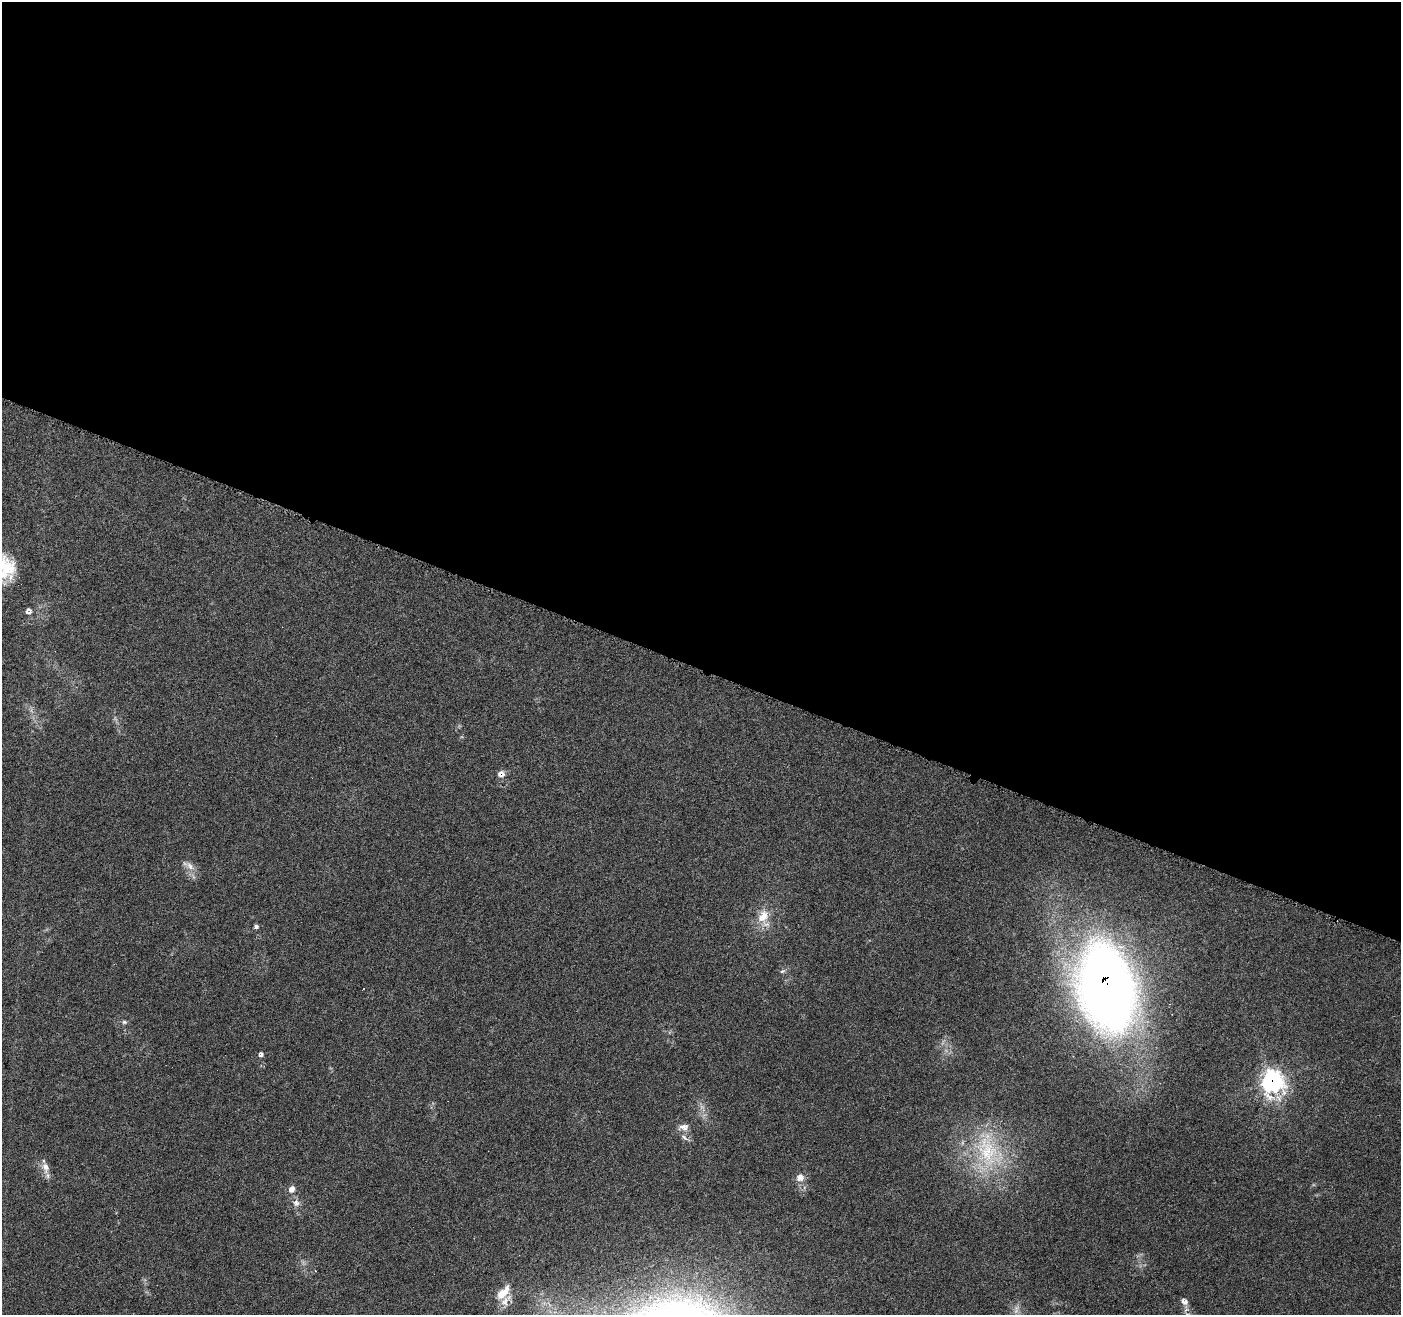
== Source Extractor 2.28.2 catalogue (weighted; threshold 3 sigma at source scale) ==
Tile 3 of 4 x 4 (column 3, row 1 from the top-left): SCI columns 2800-4198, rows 4152-5464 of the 5607 x 5733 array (HDU 1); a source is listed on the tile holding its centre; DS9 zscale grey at full resolution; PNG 1403 x 1317 px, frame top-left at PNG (2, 2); no overlay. Shown black and unused: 51% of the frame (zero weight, under 4 of 7 exposures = <1% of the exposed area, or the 3 px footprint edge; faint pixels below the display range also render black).
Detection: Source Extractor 2.28.2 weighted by HDU 2 'WHT'; one run over the whole footprint, this tile lists its part. Background 0.0591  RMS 0.0033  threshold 0.0133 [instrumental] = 3 sigma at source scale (4.09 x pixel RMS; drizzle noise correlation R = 1.36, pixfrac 0.8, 0.0396/0.0396 arcsec/px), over >= 5 px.
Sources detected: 28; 2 too faint to see at this stretch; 3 cosmic-ray / hot-pixel residue — not listed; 2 inside a brighter listed object's ellipse — not listed separately; the other 21 listed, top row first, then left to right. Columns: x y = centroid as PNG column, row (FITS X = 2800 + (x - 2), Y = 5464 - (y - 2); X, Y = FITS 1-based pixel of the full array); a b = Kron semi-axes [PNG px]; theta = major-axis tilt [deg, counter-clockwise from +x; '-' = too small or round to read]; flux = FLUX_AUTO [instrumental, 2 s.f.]
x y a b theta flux
5 571 38 21 37 13
28 611 9 8 - 1.4
501 774 8 8 - 1.9
190 866 15 8 -48 2.3
763 916 21 15 70 5.7
256 927 6 5 - 0.81
782 971 8 5 26 0.65
1107 986 67 41 -77 340
363 989 3 2 - 0.25
124 1022 6 5 - 0.63
261 1054 6 6 - 0.88
1272 1081 11 10 - 99
684 1127 14 9 4 2
684 1137 12 4 -44 1
987 1151 52 29 -81 26
45 1167 16 9 -81 2.5
800 1177 11 11 - 2.2
292 1189 10 9 - 1.9
296 1203 10 9 - 1.7
503 1292 23 10 46 4.7
1184 1301 9 7 -44 1.3
Overlapping masked pixels (flux is a lower limit): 3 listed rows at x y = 501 774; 1107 986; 1272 1081
Isophote crosses this tile's border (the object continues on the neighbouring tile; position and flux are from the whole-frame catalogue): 1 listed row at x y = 5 571